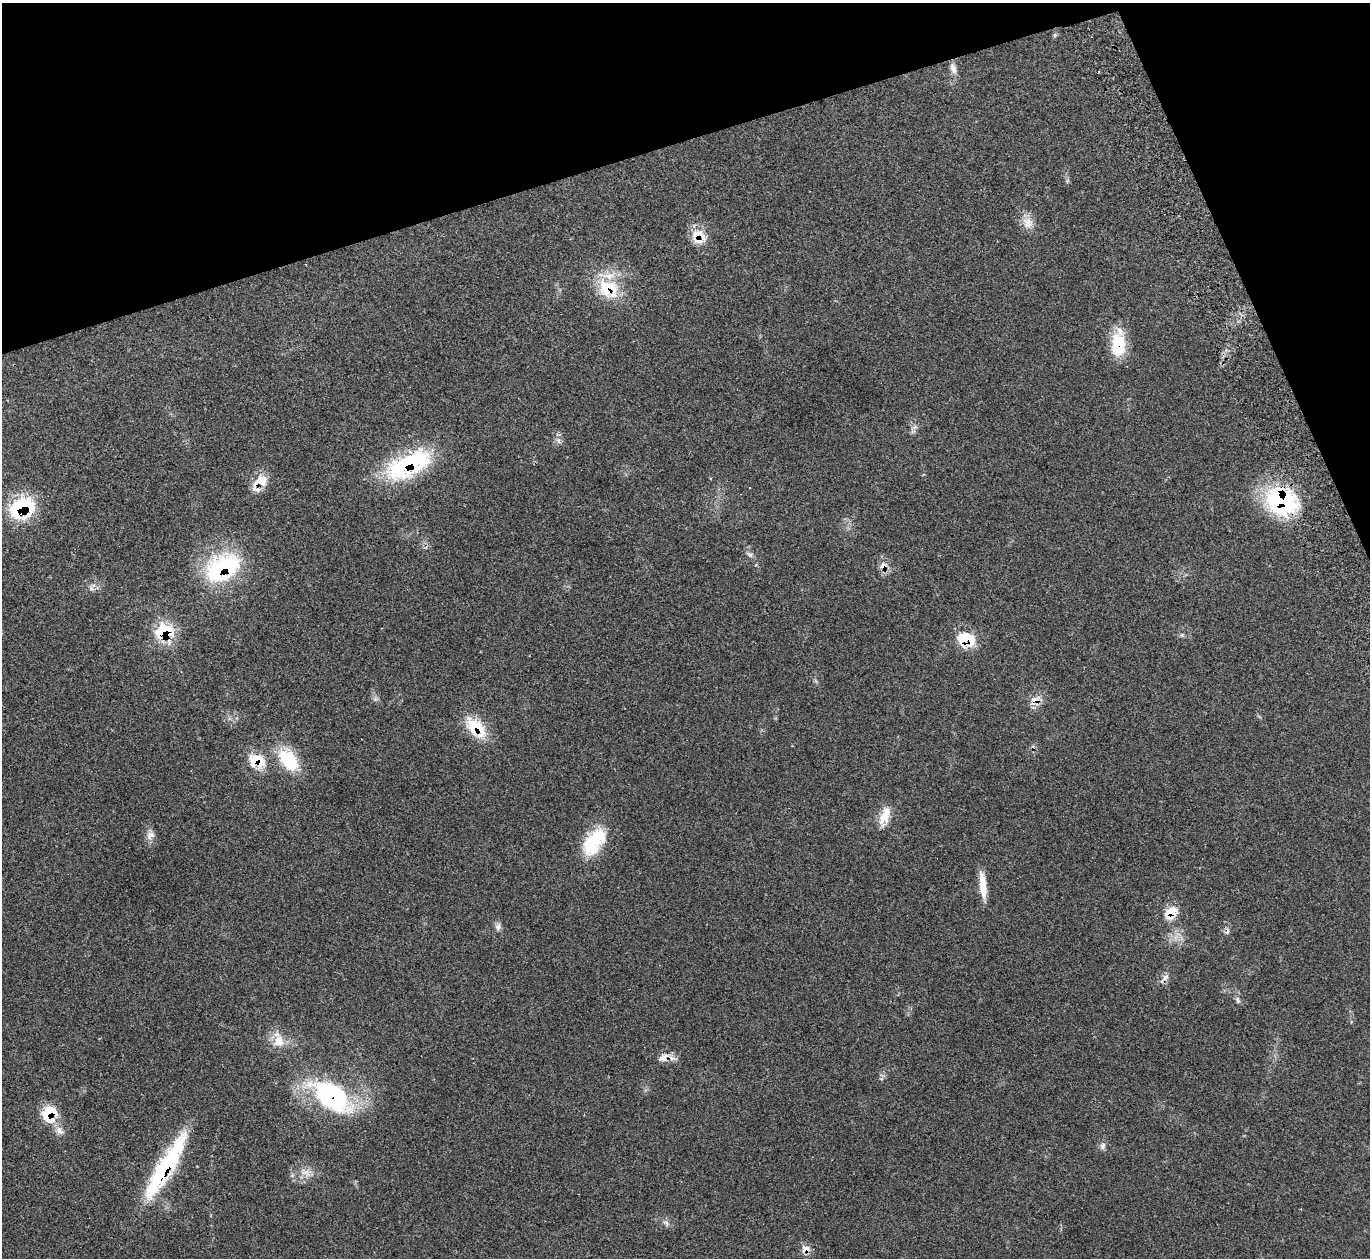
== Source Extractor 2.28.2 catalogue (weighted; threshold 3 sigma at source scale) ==
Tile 3 of 4 x 4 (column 3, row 1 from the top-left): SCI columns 2787-4154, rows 3952-5207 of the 5588 x 5512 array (HDU 1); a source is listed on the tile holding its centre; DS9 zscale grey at full resolution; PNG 1372 x 1260 px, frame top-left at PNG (2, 3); no overlay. Shown black and unused: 16% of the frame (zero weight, under 2 of 3 exposures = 3% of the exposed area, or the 3 px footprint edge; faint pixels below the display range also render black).
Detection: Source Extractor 2.28.2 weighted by HDU 2 'WHT'; one run over the whole footprint, this tile lists its part. Background 0.0987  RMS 0.0078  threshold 0.0352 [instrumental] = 3 sigma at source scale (4.5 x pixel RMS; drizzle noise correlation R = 1.50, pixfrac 1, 0.05/0.05 arcsec/px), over >= 5 px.
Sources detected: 47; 1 cosmic-ray / hot-pixel residue — not listed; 4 inside a brighter listed object's ellipse — not listed separately; the other 42 listed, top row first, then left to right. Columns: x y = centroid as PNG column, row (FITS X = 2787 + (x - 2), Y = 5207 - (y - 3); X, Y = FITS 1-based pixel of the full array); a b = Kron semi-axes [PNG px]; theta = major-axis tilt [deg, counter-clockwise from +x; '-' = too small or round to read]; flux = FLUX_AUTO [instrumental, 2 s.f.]
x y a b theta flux
1055 35 6 5 - 1.4
953 68 16 8 -71 5.1
1028 222 17 14 -51 8.7
699 235 26 13 -26 12
608 286 33 18 -3 29
1118 344 28 16 -88 29
915 427 9 3 5 1.6
558 440 9 6 -73 2.6
408 465 58 25 26 85
261 481 23 14 27 13
1281 501 37 29 -30 83
22 507 31 21 26 50
750 554 10 5 -41 2.4
883 566 13 8 22 4.6
222 567 47 31 30 81
91 588 7 5 -59 1.9
164 630 22 16 7 33
1182 635 6 5 - 1.3
966 639 22 18 -22 23
375 699 7 5 44 1.7
1036 699 20 8 10 6.9
476 727 30 17 -44 28
255 759 26 19 -9 20
288 760 30 18 -53 33
885 816 24 11 68 13
150 835 13 10 56 4.9
594 842 38 20 54 35
983 886 33 7 -83 13
1171 912 21 14 44 13
498 927 11 7 85 3.1
1165 977 12 8 46 4
1238 1000 9 6 -67 2.1
279 1041 18 16 76 12
663 1057 15 11 31 6.8
332 1096 60 30 -35 100
49 1114 18 16 76 25
59 1131 14 10 -42 5.5
1103 1146 10 7 75 2.8
165 1167 78 15 59 98
305 1172 12 8 8 5.9
666 1223 10 6 -32 2.8
806 1249 13 9 0 5.3
Overlapping masked pixels (flux is a lower limit): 21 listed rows (the first 20) at x y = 699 235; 608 286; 1118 344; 408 465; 261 481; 1281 501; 22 507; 883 566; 222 567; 164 630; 966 639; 1036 699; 476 727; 255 759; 1171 912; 1165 977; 663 1057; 332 1096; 49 1114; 165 1167